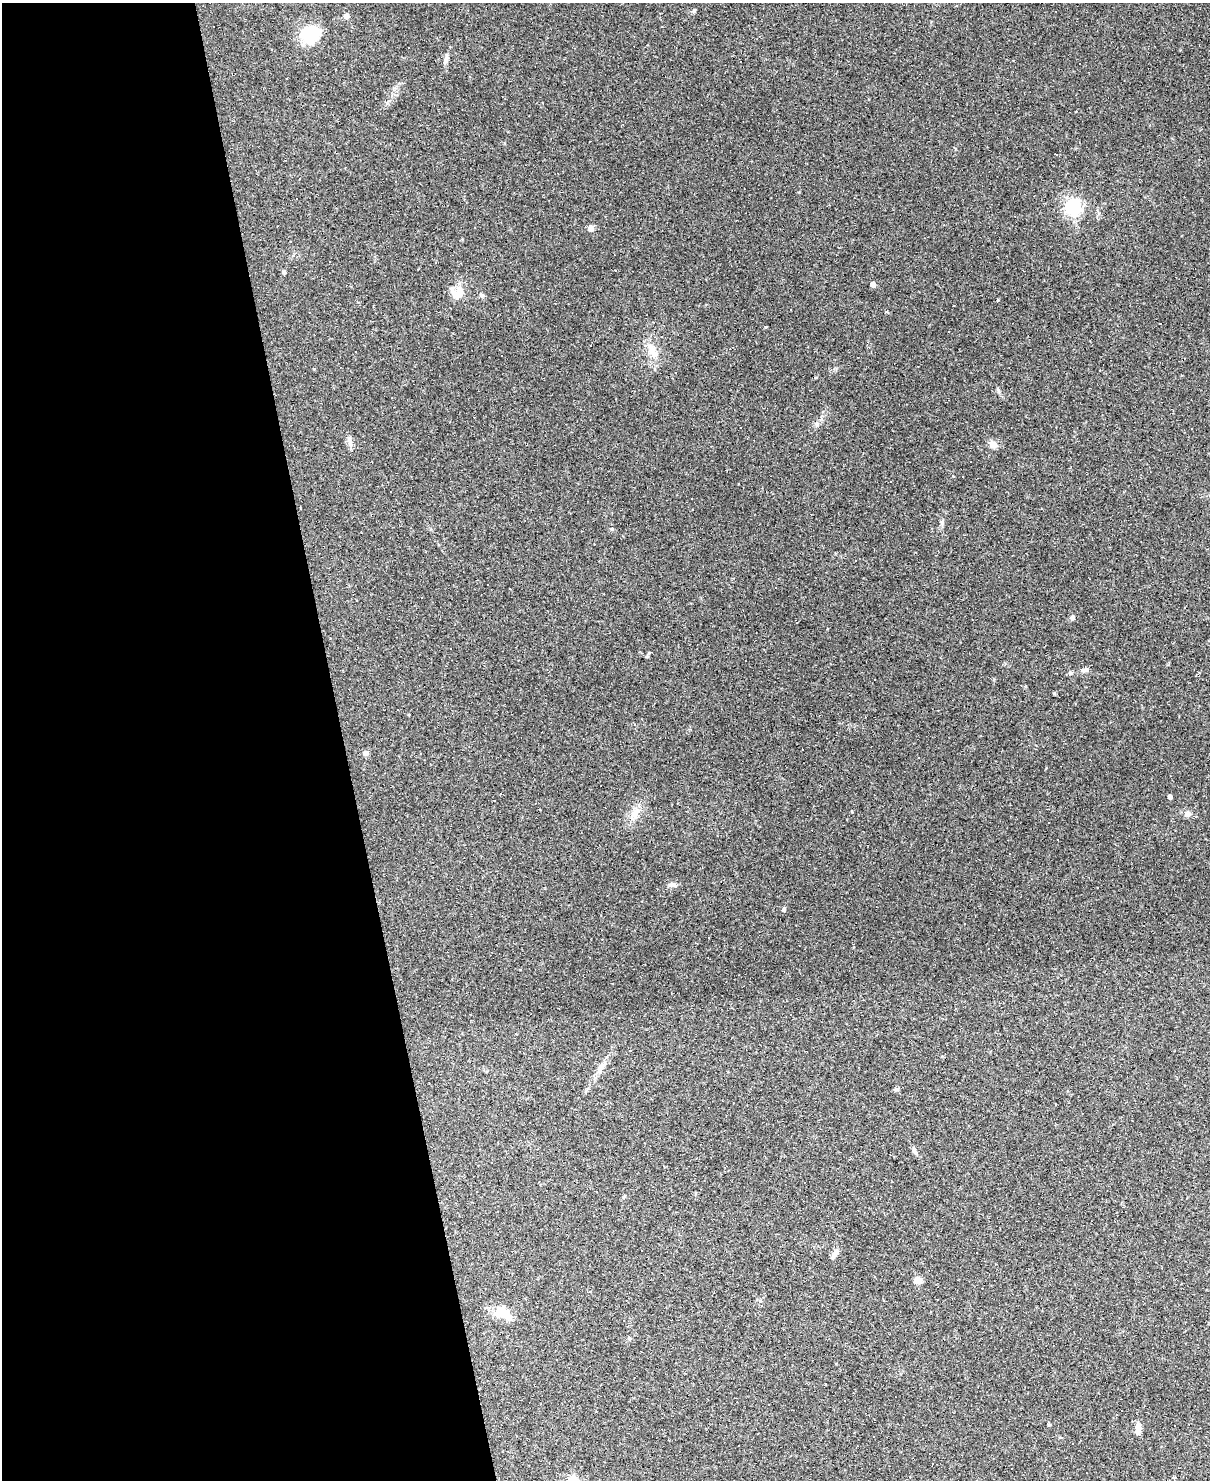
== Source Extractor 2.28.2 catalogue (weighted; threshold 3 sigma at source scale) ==
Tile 5 of 4 x 3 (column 1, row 2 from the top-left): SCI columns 1-1208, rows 1723-3200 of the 4833 x 4811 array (HDU 1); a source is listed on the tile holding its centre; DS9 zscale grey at full resolution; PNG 1212 x 1482 px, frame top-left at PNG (2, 3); no overlay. Shown black and unused: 28% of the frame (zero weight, under 2 of 3 exposures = <1% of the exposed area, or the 3 px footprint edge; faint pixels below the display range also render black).
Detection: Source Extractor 2.28.2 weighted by HDU 2 'WHT'; one run over the whole footprint, this tile lists its part. Background 0.145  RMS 0.0082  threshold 0.037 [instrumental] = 3 sigma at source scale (4.5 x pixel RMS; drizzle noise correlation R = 1.50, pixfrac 1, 0.05/0.05 arcsec/px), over >= 5 px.
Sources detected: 82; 35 cosmic-ray / hot-pixel residue — not listed; the other 47 listed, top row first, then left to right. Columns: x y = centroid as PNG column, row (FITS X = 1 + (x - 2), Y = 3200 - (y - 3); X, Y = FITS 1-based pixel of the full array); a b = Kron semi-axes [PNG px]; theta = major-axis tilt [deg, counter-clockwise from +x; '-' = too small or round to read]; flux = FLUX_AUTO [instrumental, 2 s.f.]
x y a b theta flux
694 10 6 4 46 1.1
346 16 7 6 - 2.6
309 34 21 16 12 36
446 59 14 5 75 3.4
1057 154 3 2 - 0.96
558 173 3 2 - 0.56
1073 207 7 6 - 230
590 228 6 6 - 3.5
615 271 2 2 - 0.83
284 272 4 4 - 1.4
873 284 4 4 - 6.3
457 293 19 12 -30 9.2
482 295 7 6 - 1.8
997 300 4 2 - 0.81
766 327 3 2 - 0.88
949 331 2 2 - 0.45
652 351 23 8 -71 9.9
350 441 15 4 -76 2.9
993 444 10 9 - 4.8
942 522 5 5 - 1.4
612 529 5 5 - 1.1
776 587 3 3 - 4.9
1072 617 6 6 - 1.8
1085 670 10 5 18 2.2
1070 673 6 5 - 1.6
874 679 3 3 - 1.9
398 710 3 2 - 1.2
366 753 6 6 - 3.1
1170 797 4 4 - 3.2
635 813 19 9 78 7.9
1187 814 8 8 - 3.7
673 885 10 6 -7 3
784 910 5 4 - 1.7
709 938 3 3 - 1.5
791 1014 3 3 - 5.1
630 1051 4 3 - 0.56
601 1068 16 7 60 5.6
896 1089 6 4 0 1.2
914 1151 10 5 -67 2.4
642 1251 3 3 - 3.2
835 1253 13 6 57 3.6
918 1280 8 7 - 5.9
502 1313 24 14 -19 13
1049 1424 4 3 - 1
1138 1428 12 7 87 5.2
932 1464 3 2 - 0.74
1174 1477 4 3 - 0.8
Unlisted compact peaks at least as high as the median listed source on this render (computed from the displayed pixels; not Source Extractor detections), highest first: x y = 1054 693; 817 425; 998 390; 649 653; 852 812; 953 476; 314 369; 799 192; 504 143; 836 369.